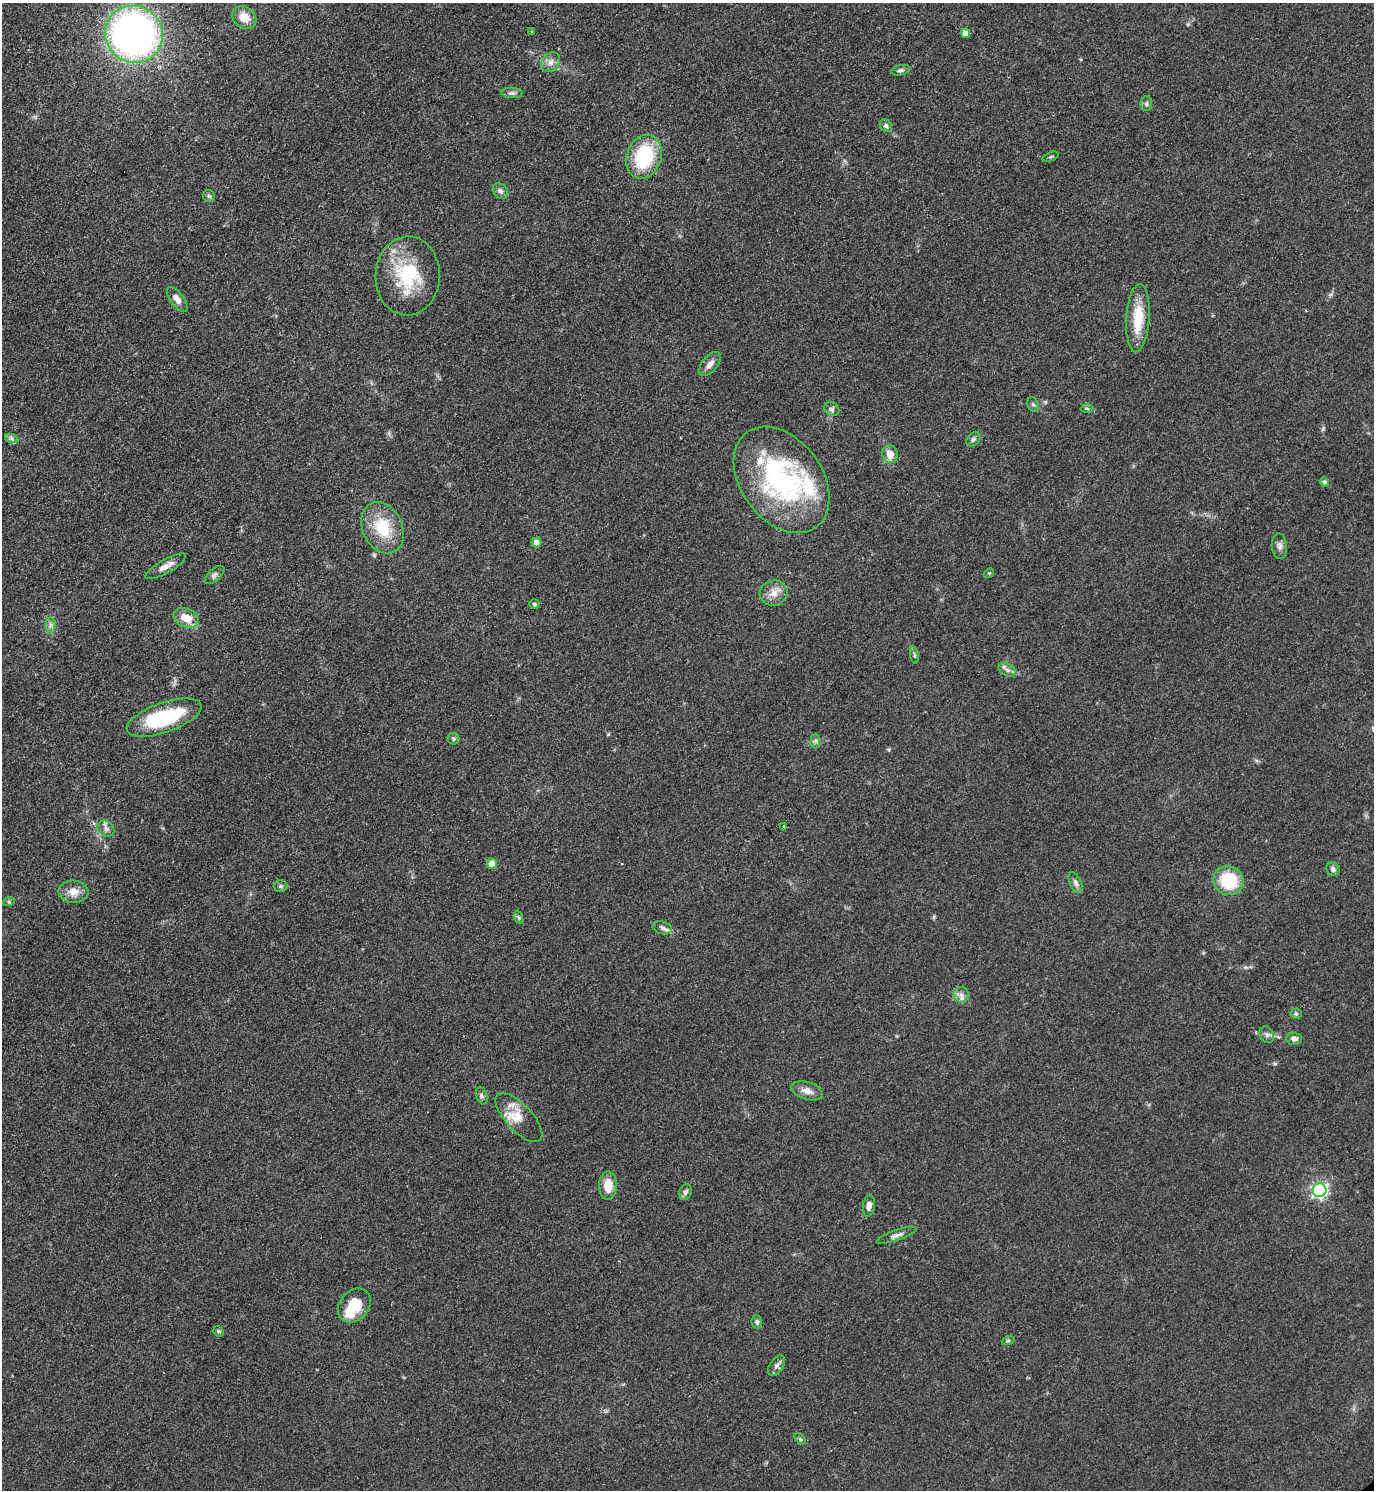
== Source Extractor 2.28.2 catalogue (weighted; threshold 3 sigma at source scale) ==
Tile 11 of 4 x 4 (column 3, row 3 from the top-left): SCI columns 3059-4430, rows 1495-2982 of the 5971 x 5974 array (HDU 1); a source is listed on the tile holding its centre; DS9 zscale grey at full resolution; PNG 1376 x 1492 px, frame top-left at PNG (2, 3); each listed source drawn as its Kron ellipse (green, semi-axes under 4 px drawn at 4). Shown black and unused: <1% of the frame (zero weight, under 2 of 3 exposures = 1% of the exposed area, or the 3 px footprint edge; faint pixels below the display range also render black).
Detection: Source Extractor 2.28.2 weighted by HDU 2 'WHT'; one run over the whole footprint, this tile lists its part. Background 0.0784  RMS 0.0076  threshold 0.0344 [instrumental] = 3 sigma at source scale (4.5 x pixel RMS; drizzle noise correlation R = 1.50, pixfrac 1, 0.05/0.05 arcsec/px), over >= 5 px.
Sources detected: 74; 1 cosmic-ray / hot-pixel residue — neither listed nor drawn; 4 inside a brighter listed object's ellipse — not listed separately; the other 69 listed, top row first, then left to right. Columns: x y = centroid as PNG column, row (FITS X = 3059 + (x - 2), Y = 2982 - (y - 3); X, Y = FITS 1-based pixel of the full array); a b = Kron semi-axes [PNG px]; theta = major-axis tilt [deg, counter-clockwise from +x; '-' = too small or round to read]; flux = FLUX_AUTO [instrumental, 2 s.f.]
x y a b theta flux
244 17 13 10 -39 11
532 32 4 3 - 0.84
965 33 5 4 - 7.1
134 34 29 28 - 400
551 62 11 8 51 4.5
901 70 9 5 13 1.9
512 93 11 5 -2 2.2
1146 104 7 6 - 1.8
886 126 7 5 -49 2
644 157 22 17 70 50
1051 157 8 2 21 0.92
500 191 8 6 -47 2.7
209 196 6 5 - 1.4
408 276 39 32 88 51
177 299 15 6 -52 4.8
1138 318 34 11 86 25
710 364 14 7 50 5
1033 404 7 5 -66 1.7
1087 408 6 4 -2 1
832 409 8 6 -34 2.3
12 439 7 4 -19 1.7
973 439 8 6 46 2.1
890 454 9 7 -74 7.9
782 480 59 40 -54 140
1324 482 4 4 - 1.8
383 528 27 20 -65 31
536 543 5 4 - 7.5
1279 546 13 7 -86 3.4
166 566 23 7 29 6.1
989 573 5 4 - 1
215 575 12 6 42 2.4
773 593 14 12 17 7.9
535 604 5 5 - 1.3
186 618 13 9 -25 11
50 625 7 5 89 2.2
914 655 9 3 -78 1.3
1007 670 9 6 -27 3
164 718 39 15 19 60
454 739 6 5 - 1.4
816 741 7 4 90 1.7
783 827 3 3 - 1.3
106 829 9 7 -40 3.2
492 864 5 5 - 9.2
1333 869 7 6 - 2.7
1229 881 15 14 - 35
1076 883 11 5 -64 2.8
281 886 7 5 1 1.5
74 892 15 11 -4 7.7
9 901 6 4 18 0.94
518 917 7 4 -70 1.5
662 928 10 6 -16 3
961 995 8 7 - 3.5
1296 1014 5 5 - 1.3
1267 1035 8 7 - 2.5
1294 1039 8 6 -2 3.2
807 1091 16 8 -18 5.7
482 1096 9 5 -71 1.9
519 1118 31 13 -47 14
608 1186 14 9 89 12
1320 1190 7 6 - 190
685 1192 8 6 66 2.2
869 1206 11 6 83 3.9
897 1235 21 5 19 3.5
354 1305 19 14 50 22
757 1322 7 5 -84 1.7
218 1331 5 5 - 1.2
1008 1341 6 4 19 1.1
776 1366 11 6 57 3.2
800 1439 7 4 -45 1.2